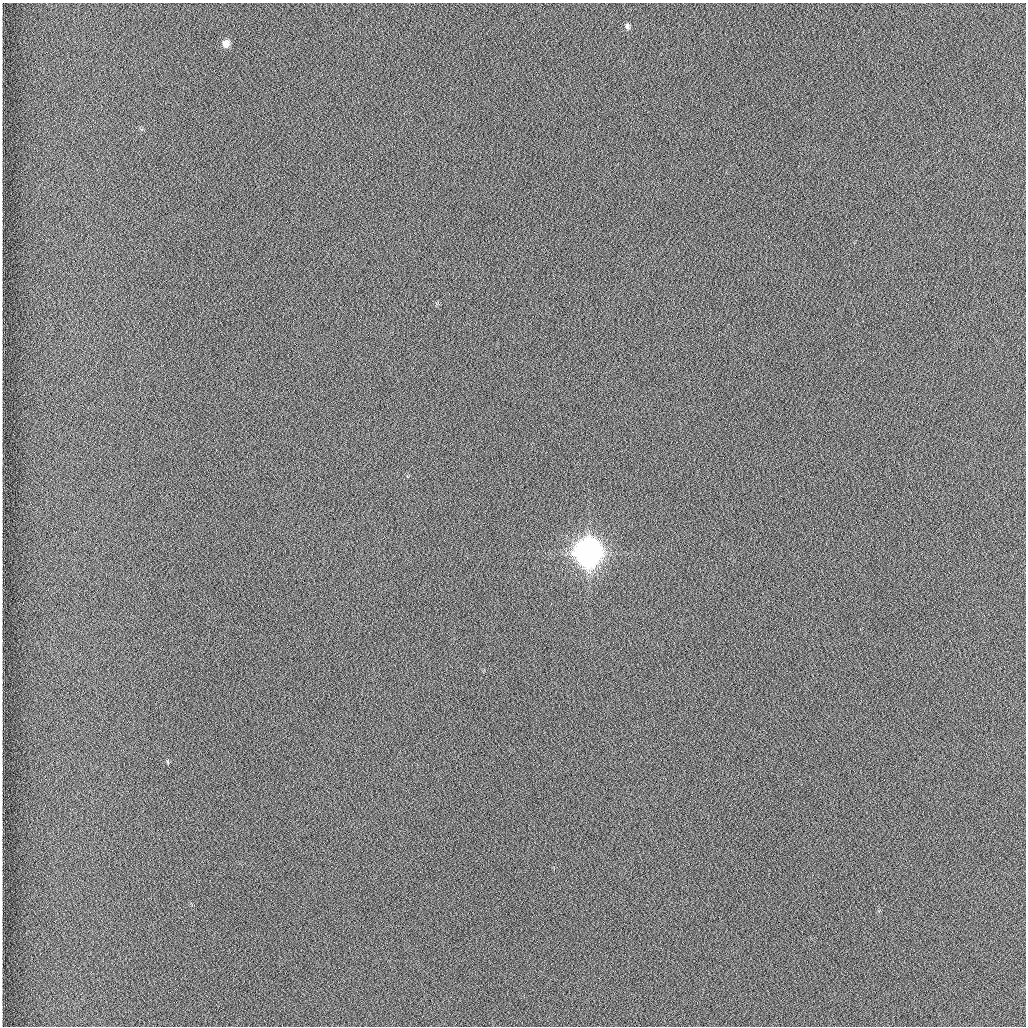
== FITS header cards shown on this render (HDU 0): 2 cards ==
NAXIS1  =                 1024 /fastest changing axis
NAXIS2  =                 1024 /next to fastest changing axis

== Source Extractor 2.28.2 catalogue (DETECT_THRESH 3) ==
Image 1024 x 1024 px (HDU 0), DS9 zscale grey, 1 PNG px = 1 image px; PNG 1028 x 1028 px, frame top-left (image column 1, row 1024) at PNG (2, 3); no overlay
Background 1260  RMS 5.9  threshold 17.7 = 3 sigma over >= 5 px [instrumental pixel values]
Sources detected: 4; all 4 listed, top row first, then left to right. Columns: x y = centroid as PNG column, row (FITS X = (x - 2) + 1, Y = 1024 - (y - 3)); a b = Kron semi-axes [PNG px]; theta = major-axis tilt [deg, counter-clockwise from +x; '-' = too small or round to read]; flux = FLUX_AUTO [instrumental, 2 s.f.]
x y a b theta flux
627 26 8 5 -83 1100
226 43 8 7 - 3600
588 552 10 9 - 940000
631 994 2 2 - 190